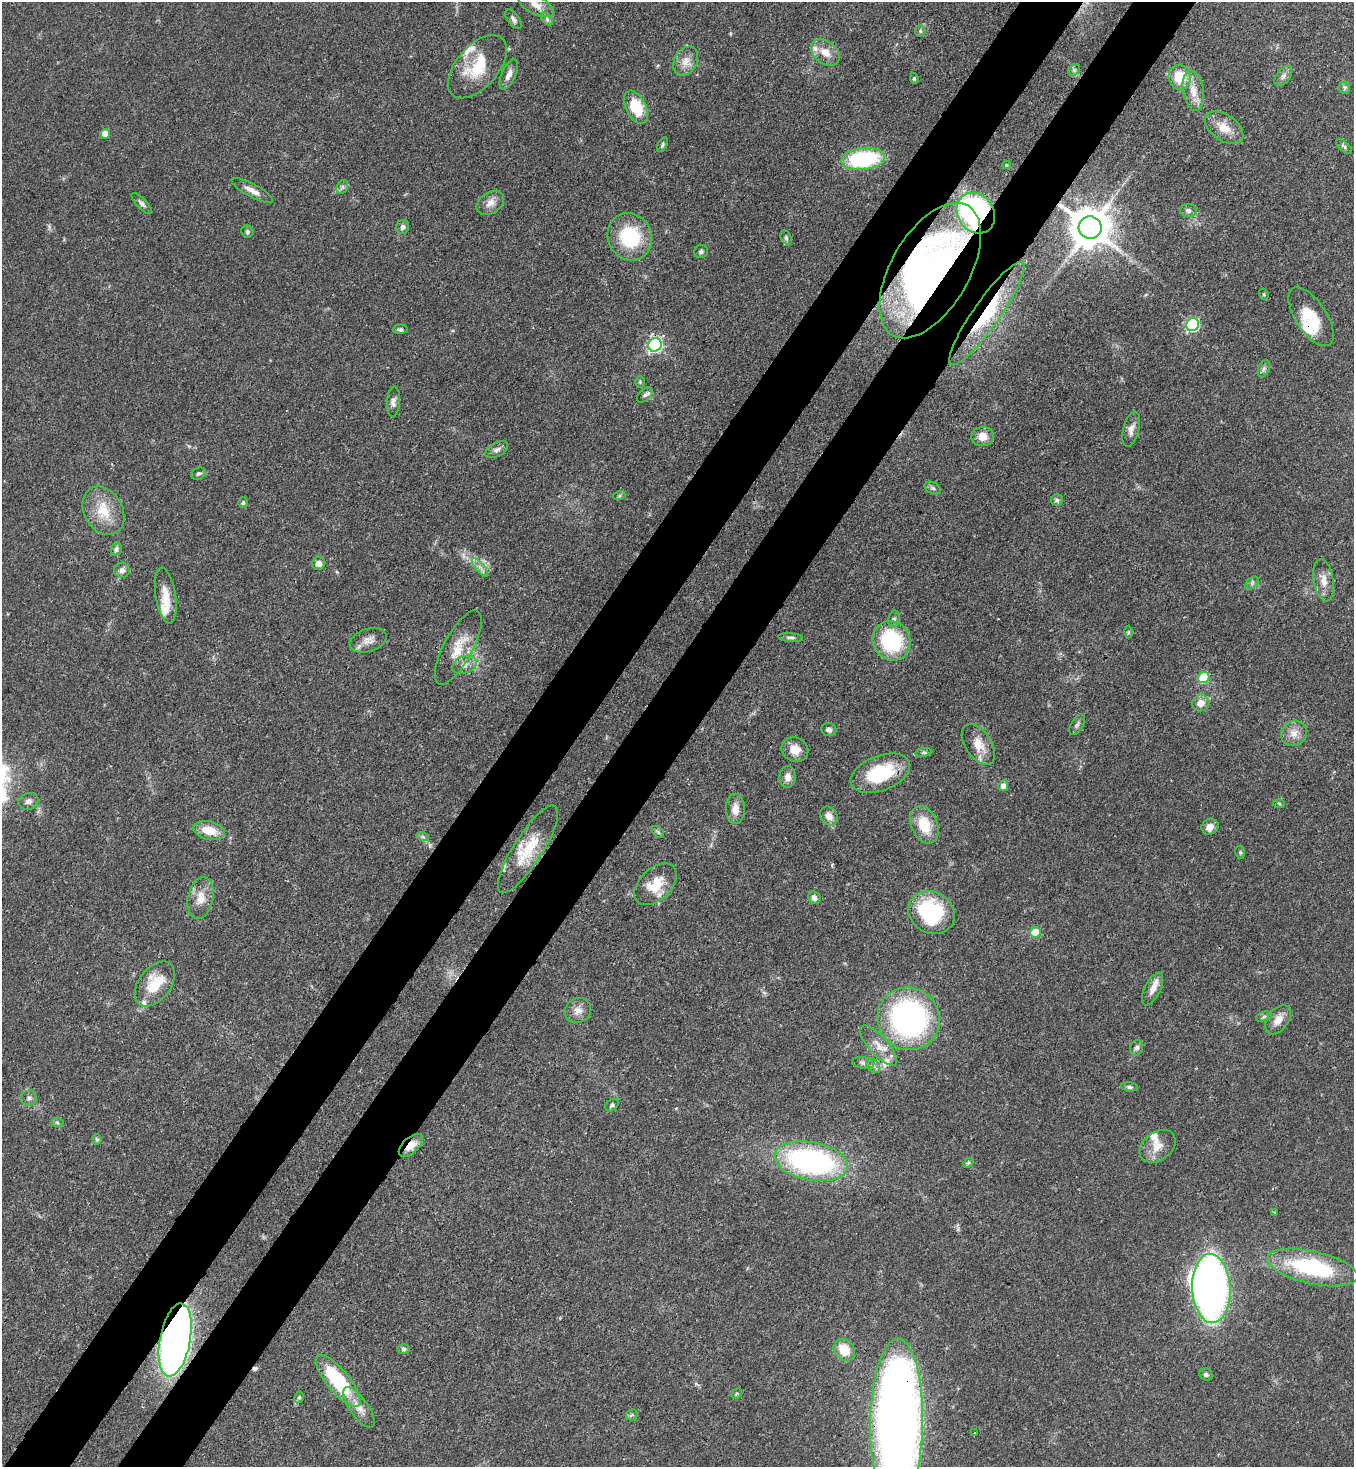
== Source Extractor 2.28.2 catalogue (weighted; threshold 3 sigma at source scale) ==
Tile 7 of 4 x 4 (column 3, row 2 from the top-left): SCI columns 2933-4284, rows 2989-4453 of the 6001 x 5979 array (HDU 1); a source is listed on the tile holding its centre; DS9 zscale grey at full resolution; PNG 1356 x 1469 px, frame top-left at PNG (2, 2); each listed source drawn as its Kron ellipse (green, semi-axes under 4 px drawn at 4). Shown black and unused: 10% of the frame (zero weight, under 3 of 4 exposures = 7% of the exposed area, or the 3 px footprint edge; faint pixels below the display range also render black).
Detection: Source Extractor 2.28.2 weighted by HDU 2 'WHT'; one run over the whole footprint, this tile lists its part. Background 0.0827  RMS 0.0039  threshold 0.0174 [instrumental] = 3 sigma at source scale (4.5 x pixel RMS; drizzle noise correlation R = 1.50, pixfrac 1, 0.05/0.05 arcsec/px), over >= 5 px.
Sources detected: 140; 2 inside a brighter object's white glare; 1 cosmic-ray / hot-pixel residue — neither listed nor drawn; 10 inside a brighter listed object's ellipse — not listed separately; the other 127 listed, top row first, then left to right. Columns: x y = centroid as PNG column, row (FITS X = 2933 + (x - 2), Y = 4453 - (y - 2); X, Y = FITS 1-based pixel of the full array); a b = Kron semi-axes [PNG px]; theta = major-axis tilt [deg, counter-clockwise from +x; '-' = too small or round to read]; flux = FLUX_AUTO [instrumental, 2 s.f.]
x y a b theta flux
536 5 20 9 -29 3.6
513 19 11 5 -54 1.4
547 19 7 4 -46 0.86
920 31 5 5 - 0.66
825 52 16 11 -38 4.9
686 61 16 11 60 4
477 67 38 21 49 16
1074 70 6 5 - 0.88
509 75 16 7 66 2.8
1283 76 11 7 53 1.5
1180 77 12 11 - 10
914 78 5 4 - 0.59
1344 88 6 5 - 0.8
1193 91 20 10 -80 5.8
636 107 18 10 -64 14
1224 128 22 13 -35 6.3
105 134 5 5 - 5
662 145 8 4 64 0.77
1344 146 10 5 -42 0.89
863 159 22 11 7 38
1007 165 4 4 - 0.44
342 187 7 5 61 1
252 190 23 6 -29 3.1
142 203 13 5 -46 1.3
490 203 15 10 35 3.2
1188 210 8 7 - 1.2
976 213 21 18 -55 90
403 227 7 6 - 1.4
1090 227 11 11 - 1400
247 231 6 5 - 0.79
630 237 24 22 -62 24
786 238 8 5 -65 0.78
701 251 7 6 - 0.99
930 270 75 39 60 150
1264 294 6 4 -69 0.53
987 313 62 13 55 21
1311 317 34 15 -57 12
1193 325 7 6 - 49
400 329 7 4 3 0.79
655 345 7 6 - 89
1264 369 9 5 71 1
640 382 6 5 - 0.54
645 395 9 6 44 1
393 402 15 6 86 1.9
1131 429 18 8 76 2.7
983 436 11 9 1 4
497 450 12 6 28 1.6
198 474 7 6 - 0.9
933 488 8 5 -27 0.97
619 496 6 4 19 0.53
1057 500 6 6 - 0.9
243 502 5 4 - 0.65
103 511 25 19 -61 11
116 549 6 5 - 1.2
319 564 7 6 - 2.3
480 567 11 3 -50 1.5
122 570 8 7 - 2
1324 580 21 10 -81 4.1
1252 583 8 4 46 0.84
166 595 28 10 -81 5.9
894 619 8 5 80 1.1
1128 632 6 4 89 0.49
790 638 12 4 -5 1.1
368 640 19 11 19 3.7
891 641 20 18 -56 31
458 648 41 14 62 8.9
464 665 12 8 21 2.7
1204 678 6 5 - 22
1201 703 8 8 - 3.5
1077 725 11 6 59 1.1
829 729 7 6 - 1.4
1294 733 13 12 - 4
978 744 23 13 -56 6.3
795 750 14 12 -28 4.9
924 753 8 4 8 0.79
880 773 31 17 21 22
788 777 11 8 86 2.7
1003 786 5 5 - 1.8
28 801 10 8 19 1.6
1279 803 6 4 -2 0.49
735 809 15 9 -90 3.8
829 816 10 8 -57 3.7
924 825 19 13 -67 11
1210 827 9 7 21 2.8
209 830 16 9 -13 7.4
658 832 7 4 -45 0.72
423 837 6 4 -18 0.69
528 849 51 14 58 14
1240 852 6 5 - 0.6
655 884 25 15 44 9.8
201 898 21 12 78 5.8
814 898 7 6 - 2
932 913 24 20 -30 32
1035 932 5 5 - 13
155 984 25 16 53 13
1153 989 18 8 63 3
578 1010 13 12 - 3.3
1264 1017 8 5 19 0.79
909 1019 32 30 -53 98
1278 1020 16 10 52 4
878 1046 25 9 -48 5
1137 1048 8 6 72 1.3
863 1063 11 5 -11 1.2
873 1065 8 5 -52 1.2
1129 1087 8 4 -6 0.94
29 1098 8 7 - 1.2
612 1105 7 5 39 0.8
57 1123 6 4 -2 0.64
97 1139 5 4 - 0.6
411 1145 14 7 43 4.8
1158 1146 20 14 36 5.6
811 1161 37 19 -11 95
968 1163 6 4 44 0.57
1274 1212 3 2 - 0.4
1312 1267 46 16 -13 39
1211 1288 34 19 -87 220
175 1340 37 15 79 240
403 1349 6 5 - 0.79
844 1350 12 9 -45 8.6
1206 1374 6 6 - 1
338 1381 32 11 -50 32
737 1394 6 4 45 0.5
299 1397 6 4 63 0.59
359 1407 24 9 -55 4.8
632 1415 6 5 - 0.6
897 1422 83 26 89 480
975 1433 3 3 - 0.43
Overlapping masked pixels (flux is a lower limit): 10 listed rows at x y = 976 213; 1090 227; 930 270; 987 313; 1311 317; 655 345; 880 773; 411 1145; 175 1340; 897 1422
Isophote crosses this tile's border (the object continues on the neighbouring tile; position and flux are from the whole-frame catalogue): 2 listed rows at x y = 536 5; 897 1422